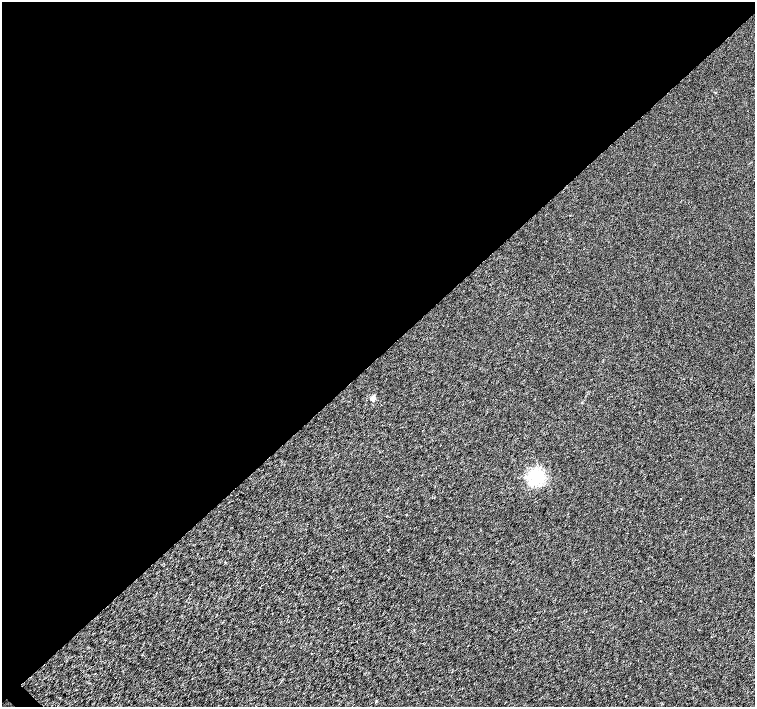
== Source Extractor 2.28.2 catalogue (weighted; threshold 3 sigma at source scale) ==
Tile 2 of 4 x 4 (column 2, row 1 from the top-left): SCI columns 1508-3012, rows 4385-5794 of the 6028 x 6015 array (HDU 1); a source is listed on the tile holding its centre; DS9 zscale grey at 2 x 2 block average (1 PNG px = mean of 2 x 2 image px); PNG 757 x 709 px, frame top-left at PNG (2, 2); no overlay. Shown black and unused: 51% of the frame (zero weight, under 3 of 6 exposures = <1% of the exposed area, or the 3 px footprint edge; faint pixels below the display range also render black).
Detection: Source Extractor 2.28.2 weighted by HDU 2 'WHT'; one run over the whole footprint, this tile lists its part. Background 1.17e-04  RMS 0.0017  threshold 0.00676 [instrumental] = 3 sigma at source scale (4.09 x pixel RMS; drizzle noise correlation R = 1.36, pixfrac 0.8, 0.0396/0.0396 arcsec/px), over >= 5 px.
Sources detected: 4; all 4 listed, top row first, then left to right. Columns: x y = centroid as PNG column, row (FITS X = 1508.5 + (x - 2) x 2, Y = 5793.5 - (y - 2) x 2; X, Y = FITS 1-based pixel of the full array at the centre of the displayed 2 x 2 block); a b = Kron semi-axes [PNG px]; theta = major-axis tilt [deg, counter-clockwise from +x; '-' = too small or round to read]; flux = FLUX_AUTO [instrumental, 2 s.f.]
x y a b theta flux
373 398 3 3 - 4.9
536 477 4 4 - 72
388 549 3 2 - 0.24
311 653 2 2 - 0.18